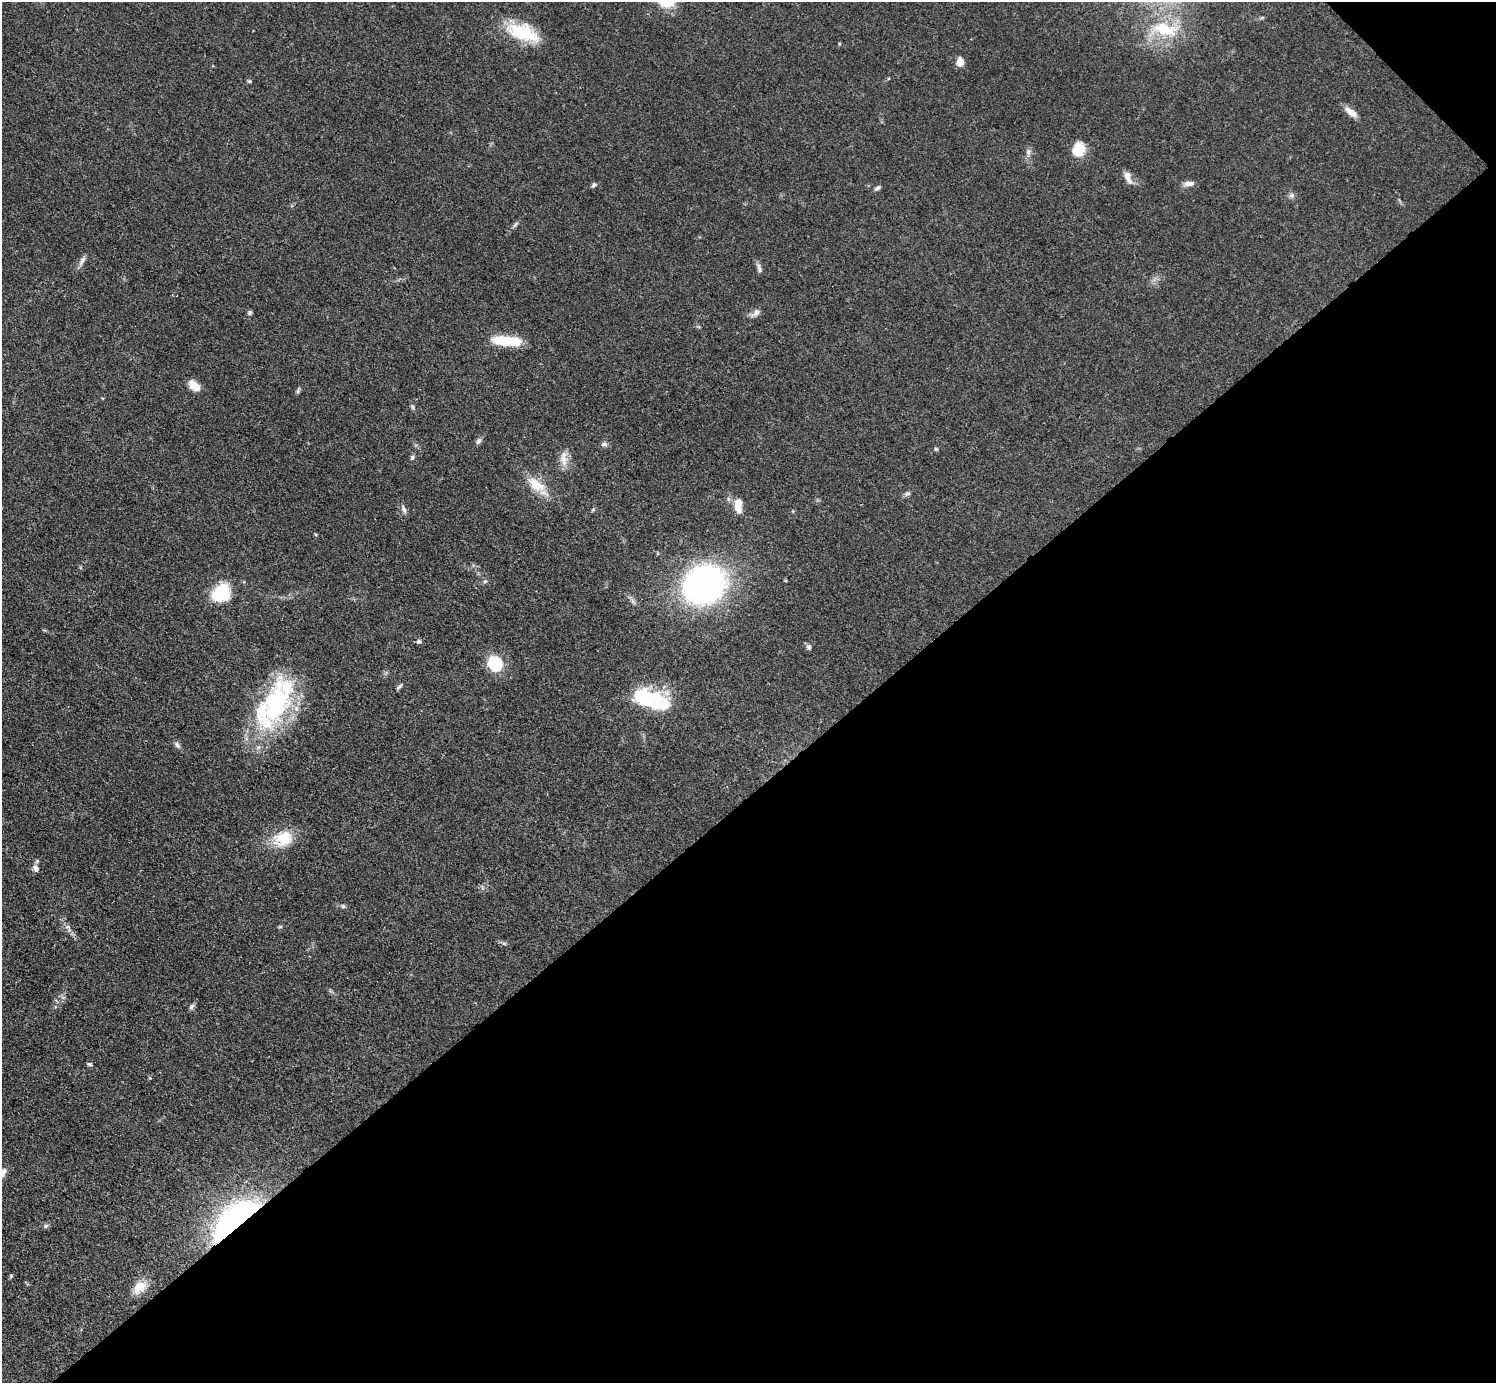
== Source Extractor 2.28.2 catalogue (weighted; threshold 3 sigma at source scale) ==
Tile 12 of 4 x 4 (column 4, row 3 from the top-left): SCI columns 4485-5978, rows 1681-3061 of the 5980 x 5979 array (HDU 1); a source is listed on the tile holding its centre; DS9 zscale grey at full resolution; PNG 1498 x 1385 px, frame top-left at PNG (2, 2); no overlay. Shown black and unused: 43% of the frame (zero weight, under 3 of 4 exposures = <1% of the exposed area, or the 3 px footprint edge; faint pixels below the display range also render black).
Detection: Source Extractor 2.28.2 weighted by HDU 2 'WHT'; one run over the whole footprint, this tile lists its part. Background 0.0514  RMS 0.005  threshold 0.0223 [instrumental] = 3 sigma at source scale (4.5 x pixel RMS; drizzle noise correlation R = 1.50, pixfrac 1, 0.05/0.05 arcsec/px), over >= 5 px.
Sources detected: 57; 2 inside a brighter object's white glare — not listed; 3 inside a brighter listed object's ellipse — not listed separately; the other 52 listed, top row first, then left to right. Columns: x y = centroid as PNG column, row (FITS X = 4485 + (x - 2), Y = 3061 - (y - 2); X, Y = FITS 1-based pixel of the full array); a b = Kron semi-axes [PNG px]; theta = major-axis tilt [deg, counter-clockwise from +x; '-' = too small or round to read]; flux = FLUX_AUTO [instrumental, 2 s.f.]
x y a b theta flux
1165 29 42 18 -9 23
522 32 39 18 -19 25
960 62 8 7 - 4.9
249 81 5 4 - 0.93
1351 112 16 7 -38 4.7
1078 150 12 9 78 14
1028 152 11 6 78 1.9
1128 177 17 7 -66 3.6
1189 184 13 6 3 2.6
594 185 7 5 53 0.99
877 188 8 5 35 1.2
1291 195 7 7 - 1.4
515 224 10 3 40 1
82 261 16 5 57 2.2
759 270 8 6 -68 1.5
250 312 7 5 88 0.84
756 313 12 7 36 2.6
507 341 32 9 -4 19
194 386 12 7 -39 7.4
298 390 9 4 68 0.98
412 407 6 4 -60 0.84
479 441 10 5 53 1.4
604 444 8 7 - 1.6
936 449 6 4 -43 0.64
412 458 7 5 59 1
563 458 24 8 -78 4.9
539 486 20 13 -37 8.9
907 494 9 5 14 1.2
738 505 17 8 -89 6.3
404 509 11 5 -66 1.7
316 535 5 3 - 0.52
485 581 6 4 18 0.74
704 584 29 25 31 180
220 593 17 14 40 25
419 641 6 5 - 1.1
809 647 8 6 -65 1.3
495 664 16 13 -50 18
399 687 11 4 45 1.1
649 698 28 24 5 22
275 704 68 33 77 61
177 745 10 6 -47 1.5
283 839 27 20 14 14
36 868 10 7 -73 2.2
343 906 7 5 -27 0.93
68 927 7 6 - 1.5
280 927 6 4 1 0.61
191 1007 8 6 59 1.2
90 1064 6 5 - 0.99
236 1219 48 20 41 150
46 1226 6 5 - 0.98
11 1276 5 4 - 0.59
140 1287 21 12 41 7.1
Overlapping masked pixels (flux is a lower limit): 1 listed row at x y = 236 1219